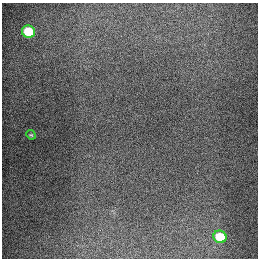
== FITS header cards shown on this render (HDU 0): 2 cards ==
NAXIS1  =                  256
NAXIS2  =                  256

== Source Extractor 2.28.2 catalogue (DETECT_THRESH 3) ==
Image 256 x 256 px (HDU 0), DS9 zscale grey, 1 PNG px = 1 image px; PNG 260 x 260 px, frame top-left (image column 1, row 256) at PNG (2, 3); each listed source drawn as its Kron ellipse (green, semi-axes under 4 px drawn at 4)
Background 1280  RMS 26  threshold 78.8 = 3 sigma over >= 5 px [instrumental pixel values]
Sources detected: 3; all 3 listed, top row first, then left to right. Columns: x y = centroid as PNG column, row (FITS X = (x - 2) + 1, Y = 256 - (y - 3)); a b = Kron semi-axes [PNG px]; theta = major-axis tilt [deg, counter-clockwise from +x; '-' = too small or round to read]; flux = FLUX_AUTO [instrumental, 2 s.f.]
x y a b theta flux
28 32 6 6 - 78000
31 135 5 4 - 2000
220 237 6 6 - 59000